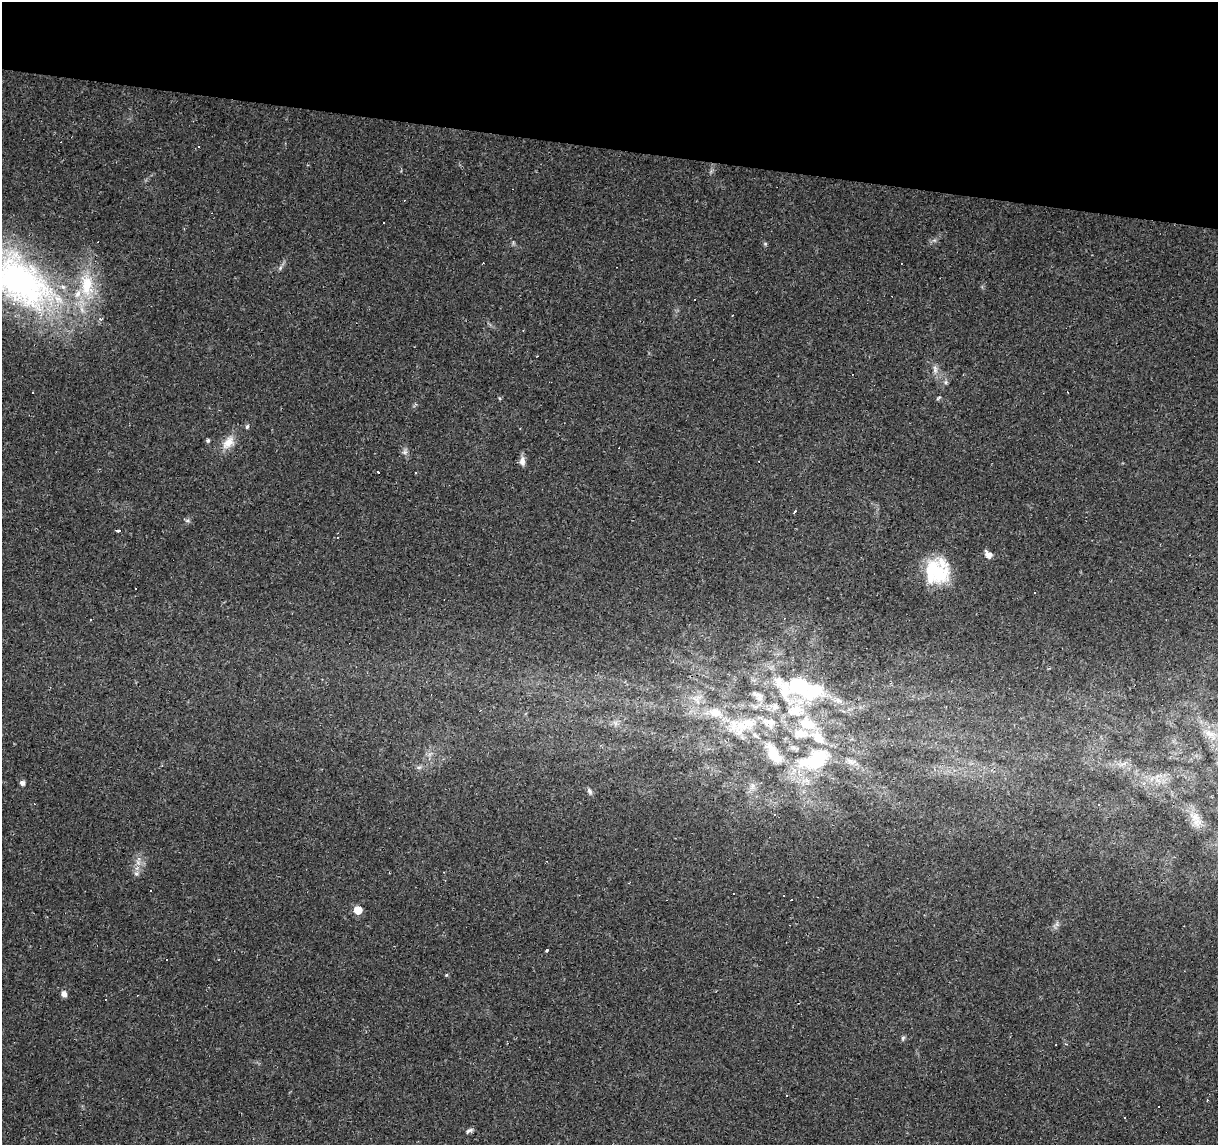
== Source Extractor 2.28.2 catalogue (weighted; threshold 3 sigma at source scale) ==
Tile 2 of 4 x 4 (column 2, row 1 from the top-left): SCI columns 1221-2436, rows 3713-4855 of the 4869 x 5077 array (HDU 1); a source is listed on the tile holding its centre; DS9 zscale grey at full resolution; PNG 1220 x 1147 px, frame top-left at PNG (2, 2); no overlay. Shown black and unused: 13% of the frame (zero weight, under 2 of 3 exposures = <1% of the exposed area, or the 3 px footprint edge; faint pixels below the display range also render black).
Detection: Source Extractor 2.28.2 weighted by HDU 2 'WHT'; one run over the whole footprint, this tile lists its part. Background 0.0556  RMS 0.0046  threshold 0.0207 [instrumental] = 3 sigma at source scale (4.5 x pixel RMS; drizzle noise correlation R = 1.50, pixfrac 1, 0.0396/0.0396 arcsec/px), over >= 5 px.
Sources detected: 91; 1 inside a brighter object's white glare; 26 cosmic-ray / hot-pixel residue — not listed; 10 inside a brighter listed object's ellipse — not listed separately; the other 54 listed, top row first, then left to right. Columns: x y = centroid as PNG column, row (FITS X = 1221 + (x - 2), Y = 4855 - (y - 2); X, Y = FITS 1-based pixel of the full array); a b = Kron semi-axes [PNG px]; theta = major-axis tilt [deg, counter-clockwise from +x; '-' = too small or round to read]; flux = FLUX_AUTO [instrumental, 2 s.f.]
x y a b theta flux
198 147 3 3 - 0.49
384 222 3 2 - 0.78
765 244 5 5 - 0.63
280 268 6 5 - 0.93
19 280 119 56 -38 180
695 300 2 2 - 0.36
935 369 12 6 -82 2.3
946 382 6 5 - 0.93
499 398 5 3 - 0.48
938 398 7 3 34 0.58
247 427 6 4 72 0.84
208 440 5 4 - 0.88
228 442 21 13 48 6.5
405 452 8 6 46 1.5
522 461 11 7 88 2.6
378 472 3 2 - 0.67
416 472 3 3 - 0.59
794 512 4 3 - 5.1
187 521 8 4 -8 0.88
119 530 3 3 - 8.6
988 555 7 5 -52 4.5
938 573 35 25 63 25
91 620 3 2 - 0.35
803 688 68 29 -17 50
714 712 19 14 7 7.8
615 723 7 4 -71 1.2
807 723 26 17 -22 14
742 726 48 22 16 26
1212 734 16 9 -48 5.7
774 754 38 16 -57 15
815 760 50 25 21 36
1123 764 13 3 15 1.6
419 767 8 4 -7 1
1168 774 5 5 - 1.1
22 783 5 4 - 2.2
589 791 9 5 -59 1.1
1099 805 3 3 - 0.57
1196 817 26 12 -41 7.2
138 862 8 6 -46 1.9
136 873 7 6 - 1.3
734 893 3 2 - 0.41
783 896 3 2 - 0.92
358 910 5 5 - 9.8
1057 924 7 4 72 1.2
547 950 3 3 - 0.7
446 975 5 4 - 0.47
64 994 7 6 - 2.2
903 1038 7 5 77 0.87
1056 1045 2 2 - 0.28
786 1095 3 2 - 0.54
1207 1100 3 3 - 0.43
1159 1107 3 2 - 0.55
1125 1118 3 2 - 0.42
469 1131 10 5 33 1.3
Isophote crosses this tile's border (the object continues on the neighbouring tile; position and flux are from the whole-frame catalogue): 1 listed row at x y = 19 280